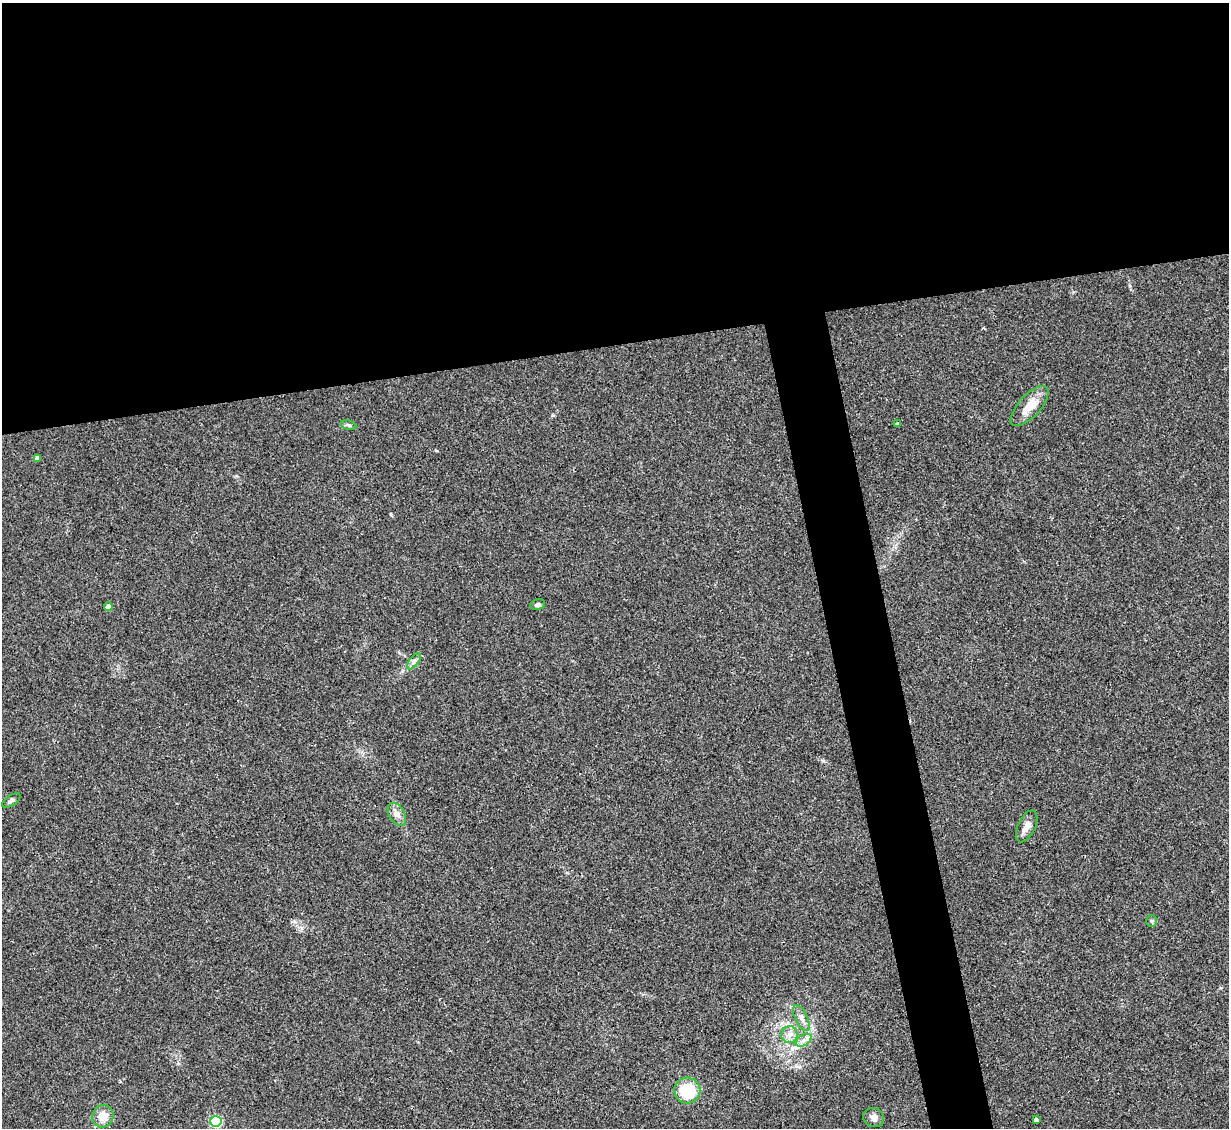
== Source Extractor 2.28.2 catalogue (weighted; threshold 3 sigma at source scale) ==
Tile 2 of 4 x 4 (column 2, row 1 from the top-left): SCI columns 1228-2454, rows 3627-4752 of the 4909 x 4890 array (HDU 1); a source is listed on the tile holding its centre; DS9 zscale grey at full resolution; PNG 1231 x 1130 px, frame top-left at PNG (2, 3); each listed source drawn as its Kron ellipse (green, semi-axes under 4 px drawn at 4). Shown black and unused: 34% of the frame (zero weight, under 2 of 3 exposures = <1% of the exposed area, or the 3 px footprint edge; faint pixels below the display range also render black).
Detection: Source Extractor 2.28.2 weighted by HDU 2 'WHT'; one run over the whole footprint, this tile lists its part. Background 0.0784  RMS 0.0093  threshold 0.0417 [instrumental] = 3 sigma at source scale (4.5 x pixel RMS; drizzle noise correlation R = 1.50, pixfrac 1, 0.05/0.05 arcsec/px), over >= 5 px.
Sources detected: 19; all 19 listed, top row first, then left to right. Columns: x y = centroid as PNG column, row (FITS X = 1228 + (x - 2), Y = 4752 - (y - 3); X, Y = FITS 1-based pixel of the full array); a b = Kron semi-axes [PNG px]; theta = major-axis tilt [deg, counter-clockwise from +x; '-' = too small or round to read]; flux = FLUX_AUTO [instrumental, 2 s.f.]
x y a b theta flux
1030 406 25 11 47 16
897 423 3 3 - 2.2
349 425 8 4 -15 1.8
37 458 4 4 - 3.6
538 605 7 5 12 2.3
108 607 4 4 - 5.2
414 661 9 4 54 2.8
11 800 10 5 35 2.8
397 814 12 7 -58 5.3
1027 826 17 8 65 7
1152 921 6 5 - 1.4
801 1018 14 6 -65 4.9
789 1035 8 8 - 5.2
804 1040 9 5 32 3.9
687 1090 13 13 - 45
103 1116 11 10 - 12
874 1118 11 9 -30 4.7
1036 1120 4 4 - 2.8
216 1121 5 5 - 85
Unlisted compact peaks at least as high as the median listed source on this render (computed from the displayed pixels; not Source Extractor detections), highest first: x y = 823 761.